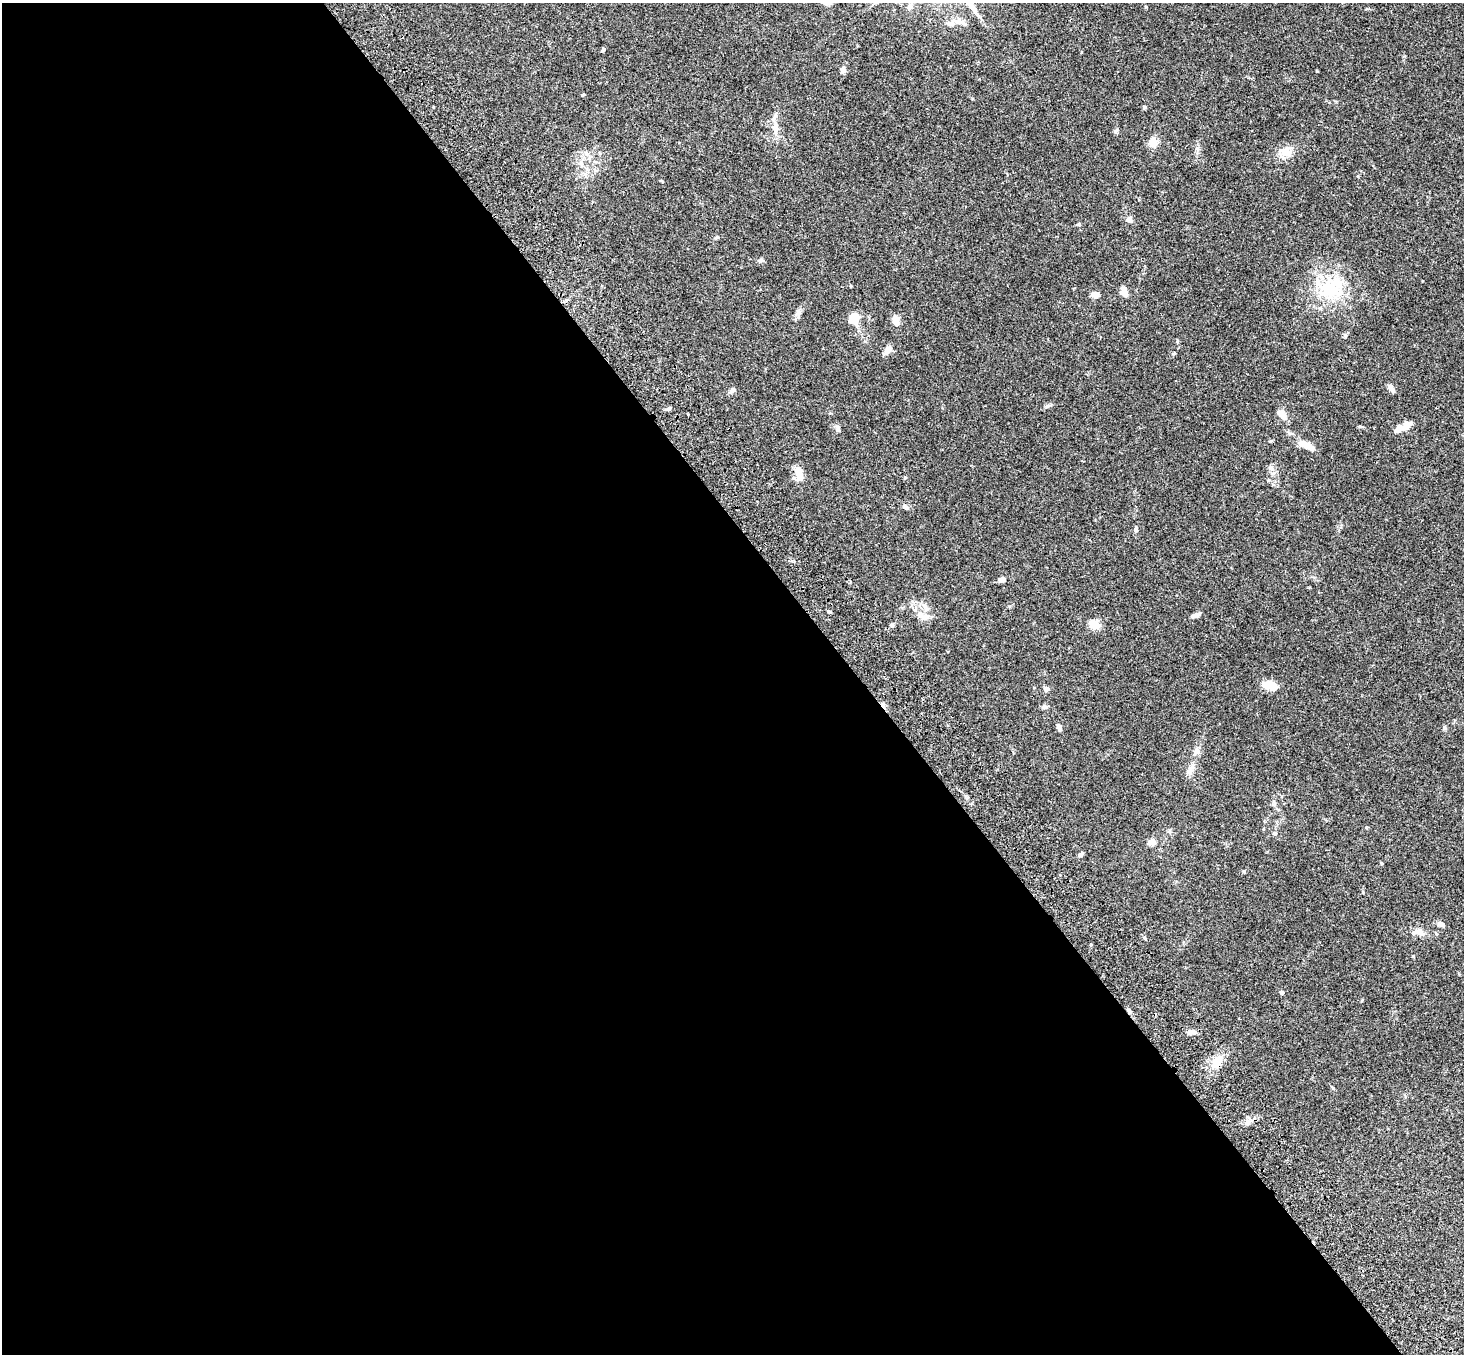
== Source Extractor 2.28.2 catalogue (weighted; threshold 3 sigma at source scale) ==
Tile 9 of 4 x 4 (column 1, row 3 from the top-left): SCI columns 108-1569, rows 1727-3078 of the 6061 x 6017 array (HDU 1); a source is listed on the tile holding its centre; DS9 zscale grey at full resolution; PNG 1466 x 1356 px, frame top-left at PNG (2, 3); no overlay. Shown black and unused: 59% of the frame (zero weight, under 3 of 4 exposures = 6% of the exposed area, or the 3 px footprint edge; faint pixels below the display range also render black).
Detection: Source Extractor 2.28.2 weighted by HDU 2 'WHT'; one run over the whole footprint, this tile lists its part. Background 0.0593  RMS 0.0053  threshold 0.0237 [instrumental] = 3 sigma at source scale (4.5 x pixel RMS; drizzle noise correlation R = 1.50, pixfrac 1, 0.05/0.05 arcsec/px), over >= 5 px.
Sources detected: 61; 1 cosmic-ray / hot-pixel residue — not listed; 4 inside a brighter listed object's ellipse — not listed separately; the other 56 listed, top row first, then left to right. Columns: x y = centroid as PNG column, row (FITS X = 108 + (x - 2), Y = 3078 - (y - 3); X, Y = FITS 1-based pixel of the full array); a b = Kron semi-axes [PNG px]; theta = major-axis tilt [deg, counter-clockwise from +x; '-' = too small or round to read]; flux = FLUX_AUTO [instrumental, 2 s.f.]
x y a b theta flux
909 7 8 6 46 1.9
961 22 16 7 -13 3
603 49 6 4 62 0.71
842 70 8 7 - 1.6
583 95 6 3 9 0.51
1144 107 4 4 - 0.95
775 128 12 8 -74 3.2
1116 131 6 5 - 0.94
1153 142 9 8 - 5.3
1286 151 17 12 33 6
1129 219 7 7 - 1.6
1079 224 5 4 - 0.68
760 261 6 5 - 0.98
1331 287 38 26 33 27
1124 292 10 6 -73 3.8
1095 294 8 6 -1 2.8
798 312 9 7 44 1.8
854 316 13 10 -47 5.9
896 321 11 7 -89 4.3
888 350 13 7 57 2.7
1391 388 10 5 -56 2.2
732 390 10 6 44 1.3
1047 406 6 4 70 0.75
668 409 6 5 - 1.1
1282 415 15 7 -53 3.2
1407 425 12 7 33 4.3
1360 426 6 4 -2 0.61
838 429 9 6 75 1.3
1306 445 19 6 -26 7.1
1271 468 8 6 -16 1.7
799 472 16 8 -84 5.9
905 507 9 5 -38 1.2
1136 529 8 5 -84 1
1002 579 8 6 16 1.9
829 611 5 3 - 0.62
920 615 15 7 -52 3.8
1196 615 10 5 20 2
892 625 6 4 -47 0.78
1095 625 15 10 -30 4.7
1270 685 16 9 -10 7.3
1046 689 6 5 - 2.2
1045 707 8 5 -8 1.2
1059 727 7 5 -67 1.6
1444 727 6 5 - 0.88
1196 750 11 6 70 2.1
1190 769 14 7 60 2.6
1275 833 5 5 - 0.67
1152 842 8 7 - 3.2
1080 854 6 6 - 1.2
1441 924 10 7 -14 1.9
1418 932 19 8 -3 3.6
1091 944 4 3 - 0.43
1282 993 4 4 - 1
1191 1032 11 7 12 2.4
1217 1061 22 10 59 8.5
1247 1122 7 5 45 1.5
Overlapping masked pixels (flux is a lower limit): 1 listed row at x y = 1217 1061
Unlisted compact peaks at least as high as the median listed source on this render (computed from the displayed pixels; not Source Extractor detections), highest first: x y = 1345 335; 1413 956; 1381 863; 1270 441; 1244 871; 1333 1088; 1363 892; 1009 606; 1144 937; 1362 1000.